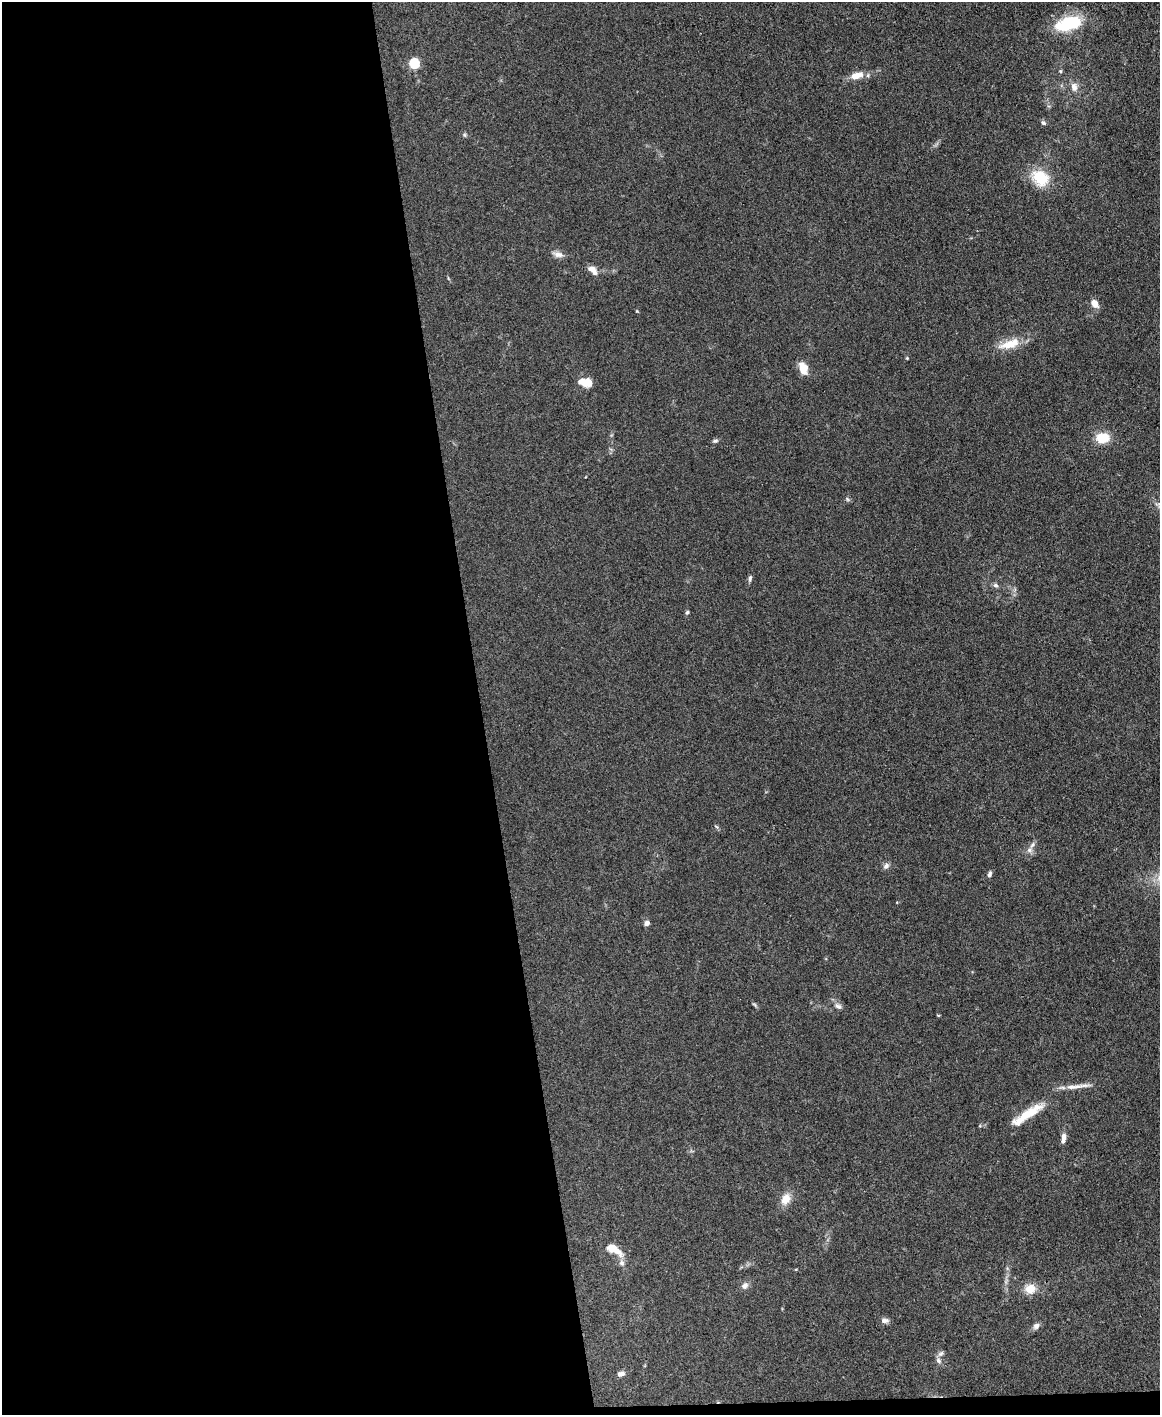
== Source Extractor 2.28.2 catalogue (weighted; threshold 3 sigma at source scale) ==
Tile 9 of 4 x 3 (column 1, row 3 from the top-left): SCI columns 1-1158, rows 244-1656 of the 4631 x 4616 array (HDU 1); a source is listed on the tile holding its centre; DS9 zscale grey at full resolution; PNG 1162 x 1417 px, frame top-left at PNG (2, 2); no overlay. Shown black and unused: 42% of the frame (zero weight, under 3 of 4 exposures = <1% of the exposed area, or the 3 px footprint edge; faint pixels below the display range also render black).
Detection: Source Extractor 2.28.2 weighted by HDU 2 'WHT'; one run over the whole footprint, this tile lists its part. Background 0.133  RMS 0.0076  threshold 0.0342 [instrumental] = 3 sigma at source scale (4.5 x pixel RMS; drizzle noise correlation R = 1.50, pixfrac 1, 0.05/0.05 arcsec/px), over >= 5 px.
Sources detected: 45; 4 inside a brighter listed object's ellipse — not listed separately; the other 41 listed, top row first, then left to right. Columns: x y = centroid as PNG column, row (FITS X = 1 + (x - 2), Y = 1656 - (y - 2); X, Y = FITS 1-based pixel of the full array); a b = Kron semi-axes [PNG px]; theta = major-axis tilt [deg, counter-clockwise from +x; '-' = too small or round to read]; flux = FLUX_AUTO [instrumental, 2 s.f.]
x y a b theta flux
1069 23 29 14 15 39
414 64 5 5 - 55
1060 71 5 5 - 0.87
856 76 18 9 17 8.6
1074 87 12 8 -72 4.6
1043 123 7 5 -43 1.6
464 135 6 5 - 1.1
1040 178 23 19 -35 23
558 254 15 8 -13 4.1
591 269 12 7 -20 5
1095 303 11 7 -55 5.7
637 311 4 4 - 0.62
1010 344 30 11 17 15
907 358 4 4 - 0.64
803 368 15 9 -76 9.5
587 382 11 9 -16 9.2
1103 438 17 12 5 14
715 441 8 5 10 1.5
847 499 6 4 -47 1.2
1159 505 10 6 -76 3
750 578 9 5 74 1.8
995 585 8 6 -28 1.9
687 612 5 4 - 1.2
1029 850 9 6 1 2.8
886 866 9 6 46 2.6
989 874 7 5 76 2.1
647 923 6 5 - 3
754 1005 7 4 -44 1.1
838 1006 11 7 -29 3
1074 1087 34 6 6 7.7
1027 1114 53 11 33 22
1063 1138 13 5 85 4
786 1199 13 9 62 9.4
614 1249 21 9 -32 12
622 1263 8 8 - 2.8
745 1286 9 7 46 3.2
1030 1289 15 13 5 9.1
885 1320 11 6 -4 2.7
1036 1326 8 7 - 3.1
938 1360 10 7 -58 2.6
621 1374 10 6 11 2.8
Isophote crosses this tile's border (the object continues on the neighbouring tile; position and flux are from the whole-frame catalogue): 1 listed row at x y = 1159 505